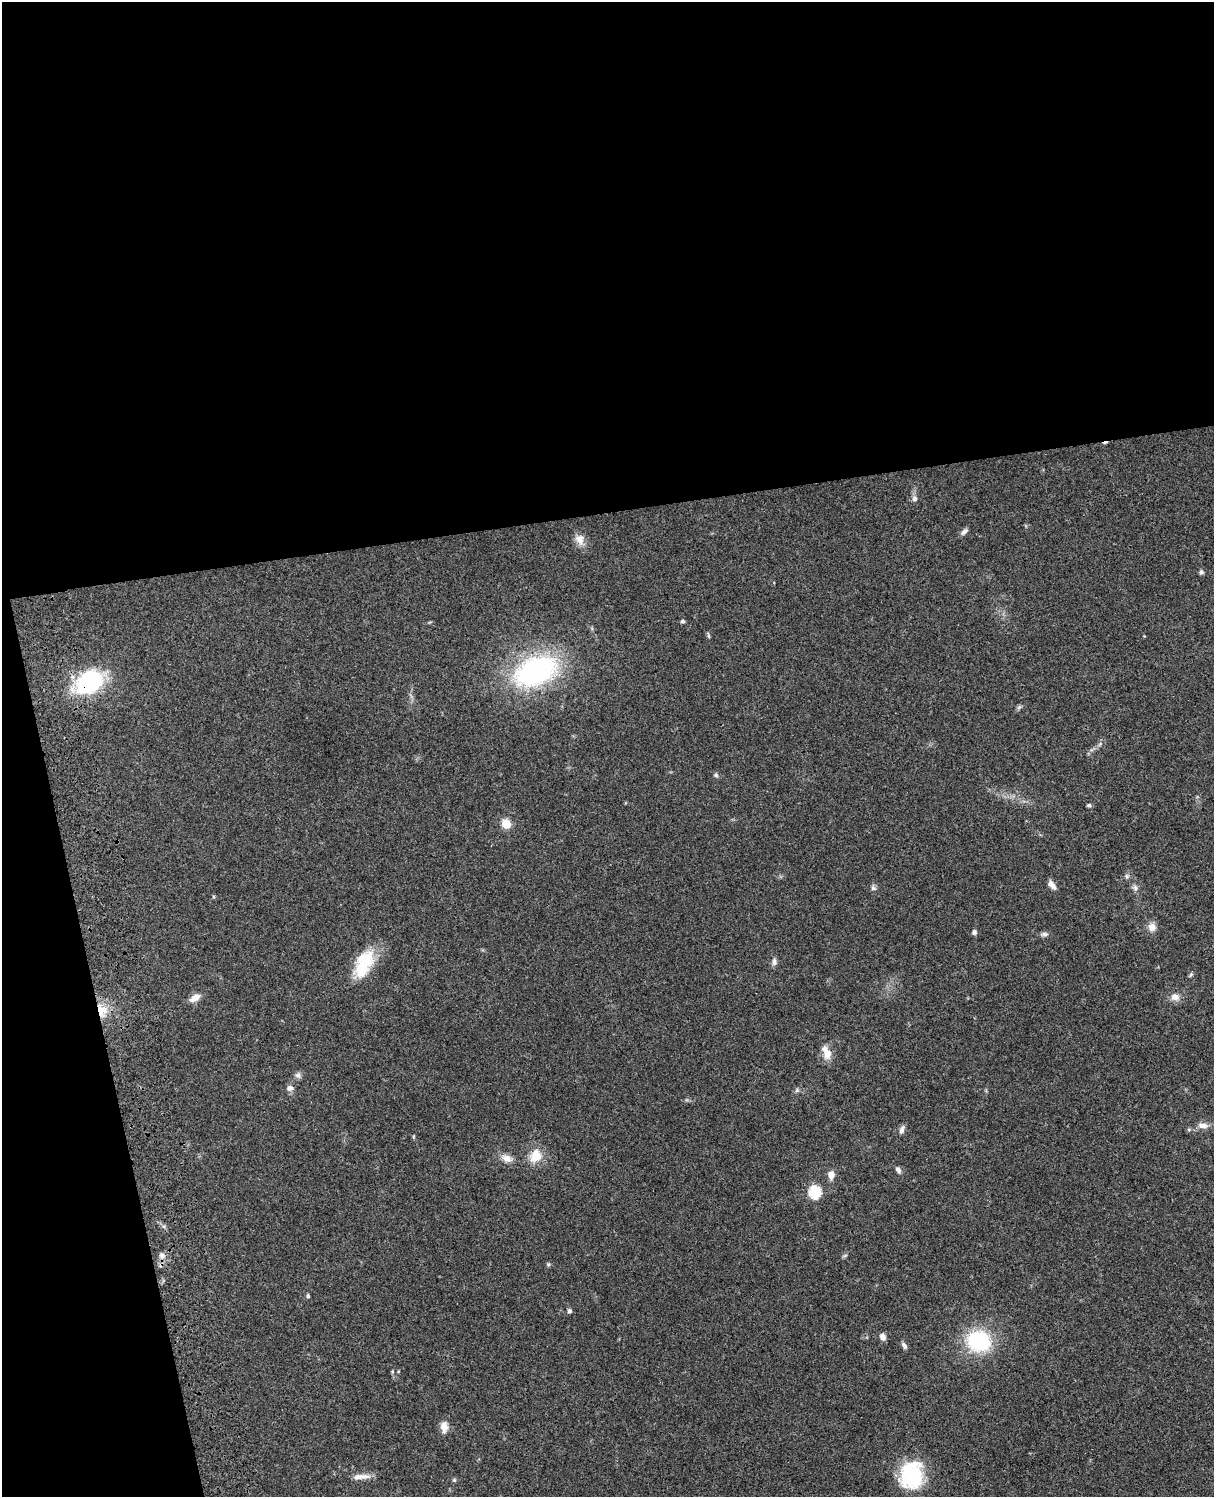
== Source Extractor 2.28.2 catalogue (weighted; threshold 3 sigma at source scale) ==
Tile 1 of 4 x 3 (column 1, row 1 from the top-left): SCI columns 121-1332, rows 3268-4762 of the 5087 x 4927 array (HDU 1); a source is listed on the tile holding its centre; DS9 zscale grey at full resolution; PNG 1216 x 1499 px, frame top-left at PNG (2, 2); no overlay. Shown black and unused: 39% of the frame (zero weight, under 3 of 4 exposures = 6% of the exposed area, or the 3 px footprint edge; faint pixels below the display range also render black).
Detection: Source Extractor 2.28.2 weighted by HDU 2 'WHT'; one run over the whole footprint, this tile lists its part. Background 0.0774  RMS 0.0058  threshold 0.0263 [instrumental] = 3 sigma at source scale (4.5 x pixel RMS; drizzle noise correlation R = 1.50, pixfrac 1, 0.05/0.05 arcsec/px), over >= 5 px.
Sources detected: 50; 1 cosmic-ray / hot-pixel residue — not listed; the other 49 listed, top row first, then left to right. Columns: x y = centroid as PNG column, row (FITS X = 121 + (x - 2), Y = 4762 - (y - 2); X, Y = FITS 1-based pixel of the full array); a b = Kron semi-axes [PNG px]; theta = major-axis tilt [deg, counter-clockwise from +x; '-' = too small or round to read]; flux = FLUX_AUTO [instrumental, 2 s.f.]
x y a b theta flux
914 498 7 7 - 2.1
964 532 10 6 42 2.1
580 539 15 12 -72 5
1201 572 6 5 - 1.2
682 621 5 5 - 1.1
708 635 9 3 -81 0.84
535 671 40 25 22 110
89 682 29 21 34 60
1019 707 7 4 18 1.1
716 775 6 5 - 1.1
1089 805 6 4 13 0.88
506 824 11 10 - 6.8
1127 876 6 6 - 1.2
1052 885 11 5 -51 3.6
873 888 9 6 -61 1.6
1135 888 9 7 -73 1.9
1152 927 11 10 - 4.1
974 932 6 6 - 1.5
1044 934 10 5 5 1.7
774 962 9 6 88 2.1
364 964 37 18 64 25
1191 974 6 4 45 0.89
1175 997 12 9 -2 3.9
195 998 14 8 30 4.8
101 1010 14 12 -64 9.7
826 1053 19 10 -69 6.6
298 1075 9 8 - 1.8
290 1088 10 8 10 2.4
797 1090 6 5 - 1.1
1203 1126 15 7 -2 3.9
902 1130 11 6 71 2.2
535 1156 18 15 66 9.9
507 1158 14 9 -23 4.7
898 1170 9 6 -56 1.8
831 1175 8 6 89 5.2
815 1192 6 6 - 64
162 1255 9 7 -17 2.5
845 1256 8 3 19 0.76
548 1264 6 4 -45 0.79
308 1296 5 4 - 1.1
569 1311 6 6 - 1.2
883 1337 8 7 - 2.8
979 1341 27 23 -15 42
904 1345 9 5 -57 1.8
392 1372 5 4 - 0.69
444 1427 15 9 -87 4.5
911 1475 32 26 79 37
361 1477 23 6 4 5
454 1480 6 5 - 0.8
Overlapping masked pixels (flux is a lower limit): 2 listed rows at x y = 89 682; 101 1010